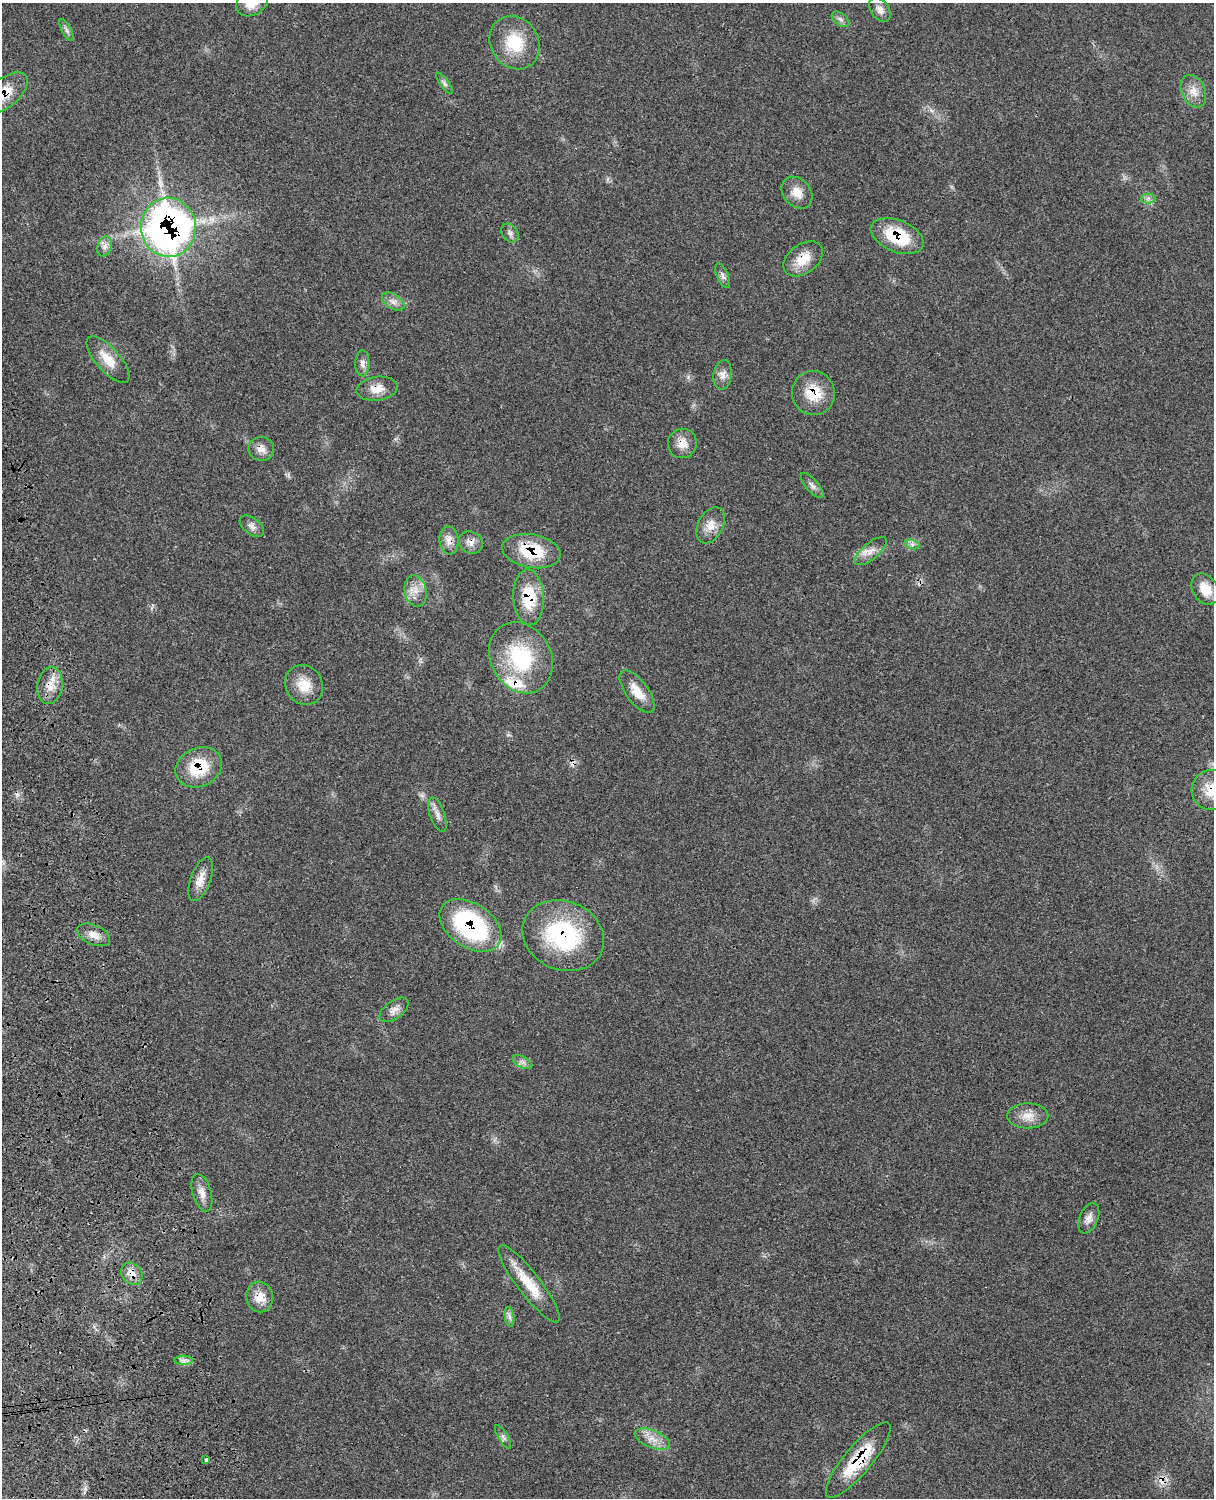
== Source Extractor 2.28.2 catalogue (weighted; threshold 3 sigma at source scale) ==
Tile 7 of 4 x 3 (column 3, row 2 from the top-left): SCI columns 2545-3756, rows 1776-3271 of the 5091 x 4932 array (HDU 1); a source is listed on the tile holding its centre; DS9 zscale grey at full resolution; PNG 1216 x 1500 px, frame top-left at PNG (2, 3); each listed source drawn as its Kron ellipse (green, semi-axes under 4 px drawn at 4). Shown black and unused: <1% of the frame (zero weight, under 3 of 4 exposures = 6% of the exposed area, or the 3 px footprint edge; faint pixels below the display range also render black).
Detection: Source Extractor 2.28.2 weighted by HDU 2 'WHT'; one run over the whole footprint, this tile lists its part. Background 0.0766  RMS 0.0058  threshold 0.0259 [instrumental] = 3 sigma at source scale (4.5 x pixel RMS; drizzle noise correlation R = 1.50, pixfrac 1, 0.05/0.05 arcsec/px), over >= 5 px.
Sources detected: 64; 3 cosmic-ray / hot-pixel residue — neither listed nor drawn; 1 inside a brighter listed object's ellipse — not listed separately; the other 60 listed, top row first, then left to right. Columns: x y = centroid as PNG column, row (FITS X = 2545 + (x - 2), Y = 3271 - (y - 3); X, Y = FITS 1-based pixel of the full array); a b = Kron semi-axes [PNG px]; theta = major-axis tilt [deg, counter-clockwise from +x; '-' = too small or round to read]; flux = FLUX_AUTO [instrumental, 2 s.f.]
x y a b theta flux
252 3 17 12 30 8.1
880 9 13 9 -56 3.6
841 19 10 6 -37 2
67 30 12 5 -62 1.6
515 43 28 24 -56 22
445 83 13 4 -53 1.7
1193 91 17 11 -65 6.4
4 93 28 14 39 14
797 193 17 13 -50 7.1
1148 198 7 5 1 1.6
168 227 29 27 -85 320
510 233 10 7 -54 2.3
897 236 28 16 -22 26
105 246 10 7 69 2.9
803 259 22 14 36 11
722 276 13 5 -67 2
393 302 12 7 -32 3.2
108 360 29 12 -48 11
362 363 13 7 89 2.9
723 375 14 9 82 3.9
377 389 21 12 8 7.7
813 393 22 21 - 16
682 443 15 14 - 6.7
261 449 13 12 - 4.4
812 485 15 6 -49 2.6
711 525 19 12 63 7.2
252 526 14 8 -37 2.9
449 540 14 9 -85 4.6
471 542 13 11 -27 4
912 544 7 4 -18 1.5
531 551 29 17 -9 26
871 551 19 8 40 5.1
1205 589 17 12 -56 9.8
415 591 16 11 -77 6.4
529 597 28 15 -87 21
521 658 37 30 -60 45
304 685 20 18 -58 11
50 686 18 12 82 8.1
637 692 25 11 -53 9.2
199 767 24 19 25 22
1211 790 20 19 - 13
437 814 18 7 -71 3.7
201 879 23 10 69 6.9
470 925 34 22 -34 78
94 935 17 9 -24 5.6
563 936 42 34 -23 61
394 1010 17 8 35 3.8
522 1062 10 5 -27 2.1
1028 1116 20 12 0 7.2
202 1193 19 9 -74 5
1089 1218 16 9 66 3.8
132 1274 12 10 -51 4.6
529 1284 48 11 -52 16
260 1297 15 13 -78 7.9
509 1317 10 4 -82 1.9
184 1360 9 5 0 1.9
503 1437 13 5 -59 1.9
652 1439 18 8 -22 6.3
206 1460 4 3 - 1.1
858 1460 47 14 50 28
Overlapping masked pixels (flux is a lower limit): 20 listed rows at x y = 4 93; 168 227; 897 236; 803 259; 377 389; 813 393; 682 443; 261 449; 449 540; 471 542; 531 551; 529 597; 50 686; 199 767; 1211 790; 470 925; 563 936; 132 1274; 260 1297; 858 1460
Isophote crosses this tile's border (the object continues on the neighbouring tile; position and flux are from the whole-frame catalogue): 3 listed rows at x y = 252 3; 4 93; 1211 790